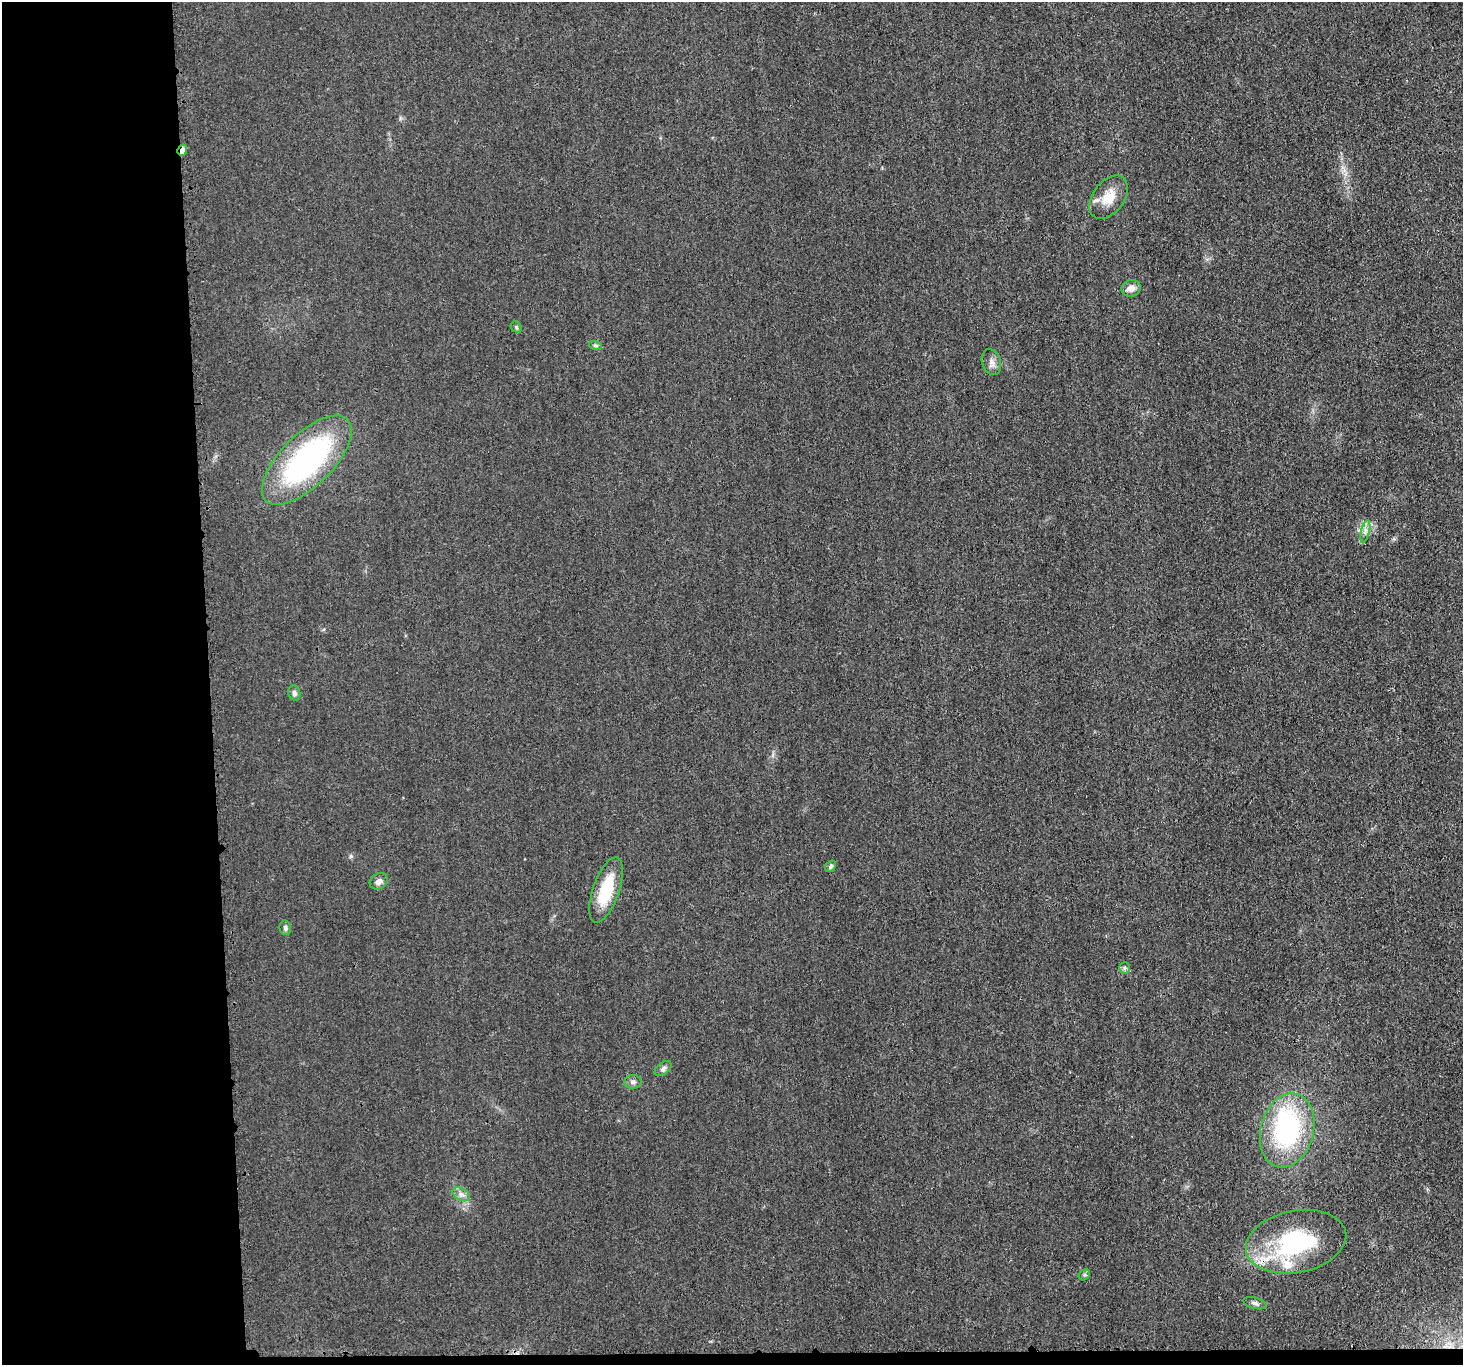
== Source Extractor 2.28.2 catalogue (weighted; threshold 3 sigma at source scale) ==
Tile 7 of 3 x 3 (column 1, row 3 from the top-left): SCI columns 1-1461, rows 131-1493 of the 4398 x 4371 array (HDU 1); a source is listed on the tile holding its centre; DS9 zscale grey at full resolution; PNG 1465 x 1367 px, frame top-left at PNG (2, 2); each listed source drawn as its Kron ellipse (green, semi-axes under 4 px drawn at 4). Shown black and unused: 15% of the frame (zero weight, under 3 of 4 exposures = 1% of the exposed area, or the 3 px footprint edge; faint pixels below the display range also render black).
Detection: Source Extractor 2.28.2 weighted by HDU 2 'WHT'; one run over the whole footprint, this tile lists its part. Background 0.0225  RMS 0.0059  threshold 0.0264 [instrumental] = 3 sigma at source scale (4.5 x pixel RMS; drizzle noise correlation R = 1.50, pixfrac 1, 0.05/0.05 arcsec/px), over >= 5 px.
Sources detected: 23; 1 inside a brighter object's white glare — neither listed nor drawn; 1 inside a brighter listed object's ellipse — not listed separately; the other 21 listed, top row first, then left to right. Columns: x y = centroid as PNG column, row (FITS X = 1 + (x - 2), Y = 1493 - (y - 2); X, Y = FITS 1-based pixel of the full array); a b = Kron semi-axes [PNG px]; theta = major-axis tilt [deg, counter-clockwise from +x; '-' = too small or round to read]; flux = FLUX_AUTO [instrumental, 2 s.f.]
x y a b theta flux
182 150 5 4 - 4.7
1109 197 24 15 53 11
1131 288 10 8 21 4.6
516 327 6 5 - 0.9
595 345 6 4 -18 0.98
991 362 13 9 -73 3.3
307 460 58 26 45 120
1365 531 11 4 77 2.1
294 693 8 6 -70 1.7
831 866 6 5 - 1.4
379 881 9 7 30 2.8
606 890 34 13 71 25
285 928 7 6 - 1.5
1125 968 6 5 - 1.1
663 1069 10 6 39 1.8
633 1082 8 7 - 2
1287 1130 38 26 75 81
461 1194 9 6 -29 2.4
1296 1242 51 31 11 68
1084 1275 6 4 43 0.94
1255 1303 12 5 -15 1.9
Overlapping masked pixels (flux is a lower limit): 2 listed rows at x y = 182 150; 1296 1242
Unlisted compact peaks at least as high as the median listed source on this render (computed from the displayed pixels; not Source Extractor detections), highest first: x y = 351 856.